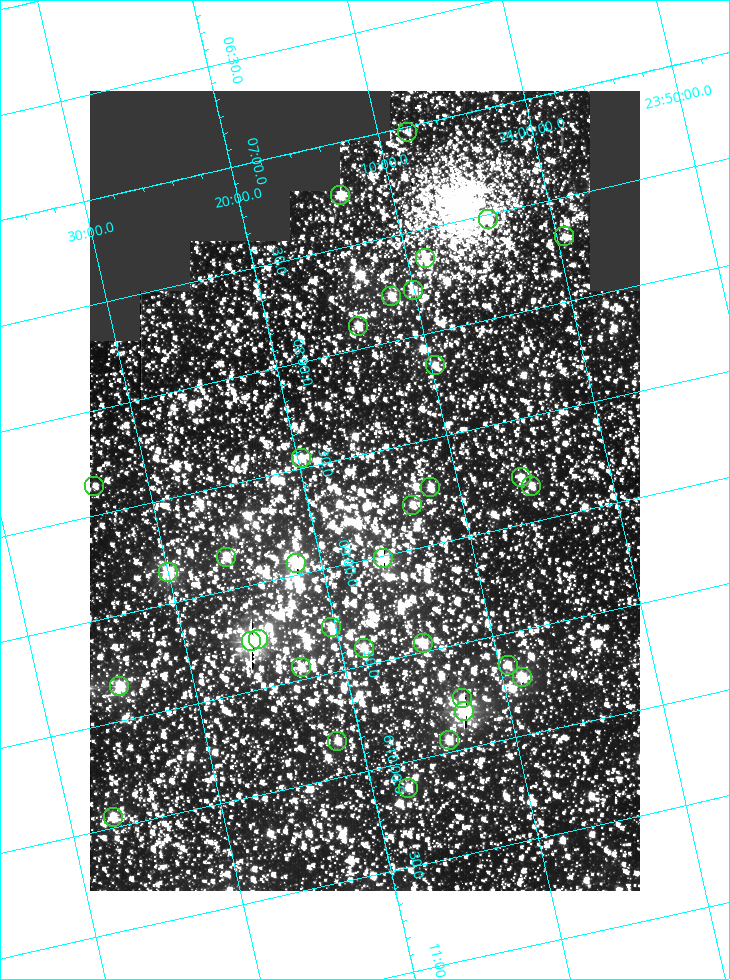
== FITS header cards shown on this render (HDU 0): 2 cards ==
NAXIS1  =                  550
NAXIS2  =                  800

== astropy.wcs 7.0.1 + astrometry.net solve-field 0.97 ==
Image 550 x 800 px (HDU 0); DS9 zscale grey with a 90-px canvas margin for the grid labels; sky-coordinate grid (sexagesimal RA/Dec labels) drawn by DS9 from the SOLVED WCS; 34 Tycho-2 reference stars matched to detected sources circled (green)
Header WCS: RA---TAN/DEC--TAN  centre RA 06:08:40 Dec +24:16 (92.17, +24.27 deg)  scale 3.97 arcsec/px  FOV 36.4' x 53.0'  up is -103 deg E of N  parity normal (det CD < 0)
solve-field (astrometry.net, Tycho-2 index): VERIFIED the header's WCS against the Tycho-2 star catalogue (verified at 3 index scales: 19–34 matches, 0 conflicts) and refined it, rather than solving blind
Solved WCS: RA---TAN-SIP/DEC--TAN-SIP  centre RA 06:08:40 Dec +24:16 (92.17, +24.27 deg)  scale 3.97 arcsec/px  FOV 36.4' x 53.0'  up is -103 deg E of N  parity normal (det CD < 0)
The solver's refit moves the header's centre by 0.12 arcsec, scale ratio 1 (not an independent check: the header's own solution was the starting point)
Tycho-2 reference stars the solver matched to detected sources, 34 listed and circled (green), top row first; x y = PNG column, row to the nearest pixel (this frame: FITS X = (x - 90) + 1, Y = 800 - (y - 91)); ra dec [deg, ICRS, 3 dp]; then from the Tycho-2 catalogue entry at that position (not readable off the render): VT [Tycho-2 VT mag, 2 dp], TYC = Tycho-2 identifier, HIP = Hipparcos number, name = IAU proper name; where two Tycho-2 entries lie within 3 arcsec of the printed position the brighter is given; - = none
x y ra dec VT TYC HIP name
407 132 91.756 +24.135 11.55 1864-383-1 - -
340 195 91.813 +24.222 9.50 1864-951-1 - -
488 219 91.882 +24.069 10.67 1864-1197-1 - -
564 236 91.922 +23.991 11.04 1864-773-1 - -
425 258 91.910 +24.147 9.81 1864-677-1 - -
413 290 91.945 +24.168 9.83 1864-545-1 - -
391 296 91.946 +24.193 9.49 1864-879-1 - -
358 326 91.972 +24.235 9.87 1864-607-1 - -
435 365 92.040 +24.163 9.97 1864-387-1 - -
301 458 92.113 +24.329 10.09 1877-692-1 - -
521 477 92.195 +24.097 9.91 1877-1306-1 - -
94 486 92.090 +24.558 11.22 1868-1493-1 - -
531 486 92.208 +24.088 10.02 1877-898-1 - -
430 487 92.182 +24.197 9.90 1877-42-1 - -
412 505 92.198 +24.221 10.14 1877-234-1 - -
226 557 92.210 +24.434 9.33 1881-345-1 - -
383 558 92.254 +24.266 8.73 1877-224-1 - -
296 563 92.236 +24.360 8.19 1877-300-1 29148 -
168 572 92.212 +24.501 8.67 1881-93-1 - -
331 627 92.321 +24.338 9.42 1877-884-1 - -
258 639 92.315 +24.419 9.14 1881-15-1 - -
251 641 92.316 +24.428 7.55 1881-1595-1 - -
423 643 92.364 +24.244 8.80 1877-1589-1 - -
364 648 92.355 +24.308 9.21 1877-702-1 - -
508 665 92.412 +24.157 10.23 1877-766-1 - -
301 667 92.360 +24.380 9.69 1881-496-1 - -
522 677 92.431 +24.145 8.75 1877-16-1 - -
119 686 92.334 +24.580 8.60 1881-81-1 - -
462 698 92.439 +24.215 10.07 1877-154-1 - -
464 711 92.456 +24.215 7.57 1877-1484-1 - -
449 740 92.485 +24.239 9.49 1877-1276-1 - -
337 741 92.457 +24.359 9.75 1877-1432-1 - -
408 788 92.531 +24.294 10.40 1877-334-1 - -
113 817 92.487 +24.619 9.38 1881-1542-1 - -